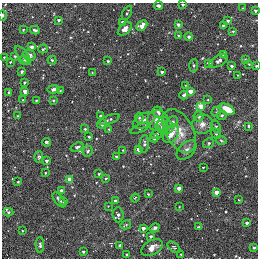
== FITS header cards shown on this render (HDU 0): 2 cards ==
NAXIS1  =                  256
NAXIS2  =                  256

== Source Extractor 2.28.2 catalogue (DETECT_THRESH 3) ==
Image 256 x 256 px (HDU 0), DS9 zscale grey, 1 PNG px = 1 image px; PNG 260 x 260 px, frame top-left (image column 1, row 256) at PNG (2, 3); each listed source drawn as its Kron ellipse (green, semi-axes under 4 px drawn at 4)
Background -0.00191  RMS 0.02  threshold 0.0587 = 3 sigma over >= 5 px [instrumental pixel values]
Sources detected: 126; all 126 listed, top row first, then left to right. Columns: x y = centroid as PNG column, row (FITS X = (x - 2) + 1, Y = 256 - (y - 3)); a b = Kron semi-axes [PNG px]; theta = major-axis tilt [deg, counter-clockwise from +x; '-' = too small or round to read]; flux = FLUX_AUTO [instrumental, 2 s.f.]
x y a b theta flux
183 4 3 3 - 2.3
159 6 4 3 - 3.7
243 8 3 3 - 0.99
255 10 3 3 - 2
127 13 7 3 61 2
2 15 5 2 - 1.5
58 20 4 3 - 2.1
228 21 3 3 - 2.5
122 22 3 3 - 3.3
178 24 4 3 - 2.9
142 26 6 4 44 11
223 26 3 3 - 1.5
125 29 8 5 44 7.7
23 30 3 2 - 1.1
35 30 5 3 - 2.5
233 31 4 4 - 1.2
178 35 3 2 - 1.2
189 37 4 4 - 2.8
31 47 4 3 - 3.4
43 49 5 3 - 1.3
23 55 11 4 -54 2.9
29 55 6 5 - 6.1
223 55 4 3 - 1.4
15 56 4 3 - 1.5
4 57 3 2 - 0.94
245 59 4 4 - 1.1
24 60 5 4 - 1.6
52 60 4 4 - 1.8
108 61 3 3 - 2.1
218 61 10 5 28 4.8
10 62 3 3 - 1.2
209 63 4 4 - 4.4
249 64 2 2 - 0.78
194 65 6 4 85 2.1
232 66 3 3 - 2.3
256 66 3 3 - 1.2
22 72 3 3 - 2.2
162 72 4 3 - 2.4
92 73 3 2 - 0.91
238 75 3 2 - 0.78
24 82 3 3 - 1.4
185 85 3 2 - 0.91
53 89 6 3 9 5.3
25 91 4 3 - 7.1
60 91 3 3 - 1.2
190 91 4 4 - 14
9 92 3 3 - 1.4
184 95 4 3 - 4.3
23 100 4 3 - 1.2
53 100 3 3 - 1.6
208 100 4 2 - 0.84
36 101 2 2 - 1.3
201 106 4 4 - 33
227 109 8 4 -29 25
158 112 6 5 - 3.6
216 112 5 5 - 2
222 115 5 4 - 2.3
17 116 3 2 - 0.97
100 116 3 3 - 1.6
198 116 5 4 - 2.8
139 118 5 4 - 1.7
109 119 11 3 21 2.3
144 121 12 7 29 9.5
158 121 10 10 - 13
172 122 7 5 42 4.5
102 124 5 4 - 4.4
202 124 10 9 - 8.6
165 125 9 7 -52 6.6
249 126 3 2 - 1.2
162 127 7 5 -38 5.4
216 127 7 4 -64 2.3
140 128 10 4 24 2.4
85 129 4 4 - 1.7
109 129 4 4 - 1.4
179 131 24 14 -61 25
216 133 6 3 -45 1.4
156 134 5 4 - 2.8
171 134 10 7 56 14
89 137 3 3 - 1.4
154 138 4 3 - 3.2
221 140 5 4 - 1.6
46 142 4 3 - 3.1
209 143 6 5 - 2.5
144 144 9 5 84 3.6
77 147 7 4 21 3.3
138 149 4 4 - 16
123 150 3 2 - 0.88
187 150 12 7 42 6.1
88 151 5 5 - 3
39 157 6 4 89 2.5
116 157 3 3 - 2.3
46 161 3 3 - 3.3
203 167 2 2 - 1.2
45 173 3 3 - 1.2
99 174 3 3 - 1.6
106 178 3 2 - 1.3
69 180 4 4 - 15
18 182 3 3 - 1.2
179 189 3 3 - 16
62 191 3 3 - 7.1
216 192 3 3 - 12
148 194 3 2 - 1.2
135 198 4 2 - 0.83
59 200 9 3 -51 4.2
239 200 3 2 - 0.77
115 201 4 3 - 3.1
64 202 3 3 - 2.8
108 206 2 2 - 0.68
179 207 3 2 - 0.84
8 212 5 4 - 1.8
118 215 7 5 -87 4.1
247 223 3 3 - 3.7
126 225 5 3 - 1.6
198 227 3 3 - 2.5
143 228 3 3 - 6
155 228 5 3 - 4.1
22 231 3 2 - 1
151 236 3 3 - 2.4
40 245 8 4 -89 2.7
120 245 3 3 - 2
174 247 7 4 -38 2
152 248 12 7 29 11
254 248 3 2 - 1.7
83 252 3 2 - 1.4
127 254 3 2 - 1.3
181 254 3 2 - 1.3
At the frame edge (FLAGS 8, measured only in part): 4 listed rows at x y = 183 4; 255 10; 2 15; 256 66